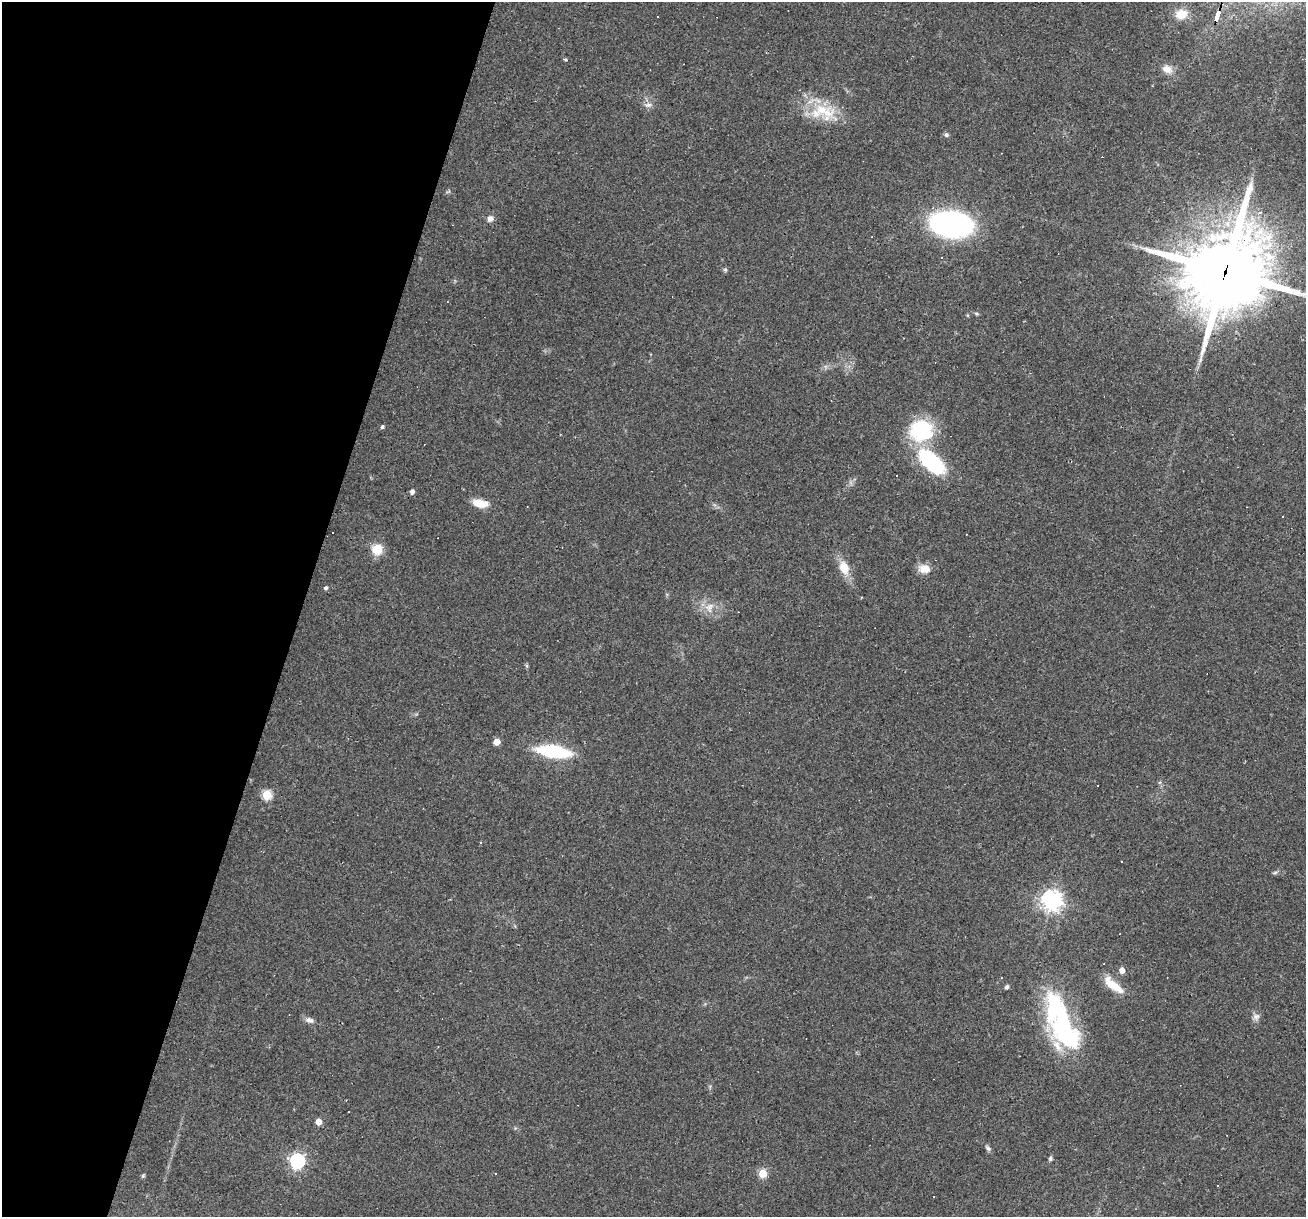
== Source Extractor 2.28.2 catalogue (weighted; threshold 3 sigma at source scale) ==
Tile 9 of 4 x 4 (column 1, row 3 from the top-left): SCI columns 1-1304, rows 1466-2680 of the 5214 x 5234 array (HDU 1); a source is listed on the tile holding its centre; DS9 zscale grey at full resolution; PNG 1308 x 1219 px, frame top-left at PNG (2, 2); no overlay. Shown black and unused: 23% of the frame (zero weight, under 2 of 3 exposures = <1% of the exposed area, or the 3 px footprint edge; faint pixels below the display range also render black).
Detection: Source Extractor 2.28.2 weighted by HDU 2 'WHT'; one run over the whole footprint, this tile lists its part. Background 0.0335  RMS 0.0061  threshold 0.0272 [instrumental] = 3 sigma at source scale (4.5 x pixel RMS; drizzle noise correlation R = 1.50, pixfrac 1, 0.05/0.05 arcsec/px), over >= 5 px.
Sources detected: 58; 13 cosmic-ray / hot-pixel residue — not listed; the other 45 listed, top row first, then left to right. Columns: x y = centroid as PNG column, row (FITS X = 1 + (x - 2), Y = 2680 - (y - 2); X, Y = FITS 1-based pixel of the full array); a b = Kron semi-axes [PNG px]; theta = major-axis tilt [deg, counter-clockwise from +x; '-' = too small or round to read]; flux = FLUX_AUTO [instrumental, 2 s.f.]
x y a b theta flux
1181 14 16 12 15 8.7
657 16 3 2 - 0.8
1217 16 9 3 72 97
1167 69 14 10 -27 4.9
648 105 11 7 18 2.6
823 111 38 18 -14 24
946 135 6 6 - 1.3
490 219 8 7 - 2.8
951 224 25 15 -7 260
941 257 3 2 - 0.57
725 270 6 5 - 0.96
1225 272 30 26 62 5500
976 313 6 4 -19 0.82
382 427 4 4 - 1.4
921 431 30 28 5 36
931 462 30 14 -43 63
896 475 3 3 - 1.7
412 491 5 4 - 2.3
480 503 17 8 -10 10
1282 517 2 2 - 0.41
377 549 9 9 - 13
844 567 15 11 -71 9.8
924 569 15 11 -7 6.4
326 588 5 4 - 1.4
709 607 17 10 68 6.2
497 742 5 5 - 9.8
553 751 27 9 -8 54
1098 786 3 3 - 1.2
267 795 5 5 - 36
1275 873 8 4 10 1
1052 901 7 7 - 390
1122 970 5 5 - 4.5
1113 985 29 9 -39 12
1007 987 6 5 - 1.2
1256 1017 10 9 - 2.6
309 1020 12 7 -14 2.7
1061 1022 74 27 -68 87
318 1122 5 4 - 7.7
988 1148 9 6 -42 1.6
1050 1158 6 5 - 1.2
297 1161 6 6 - 150
763 1173 5 5 - 28
495 1174 3 3 - 0.89
143 1176 6 5 - 0.8
934 1197 3 3 - 2.3
Overlapping masked pixels (flux is a lower limit): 2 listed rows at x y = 1217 16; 1225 272
Isophote crosses this tile's border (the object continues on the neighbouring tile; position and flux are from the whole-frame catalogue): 1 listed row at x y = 1225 272